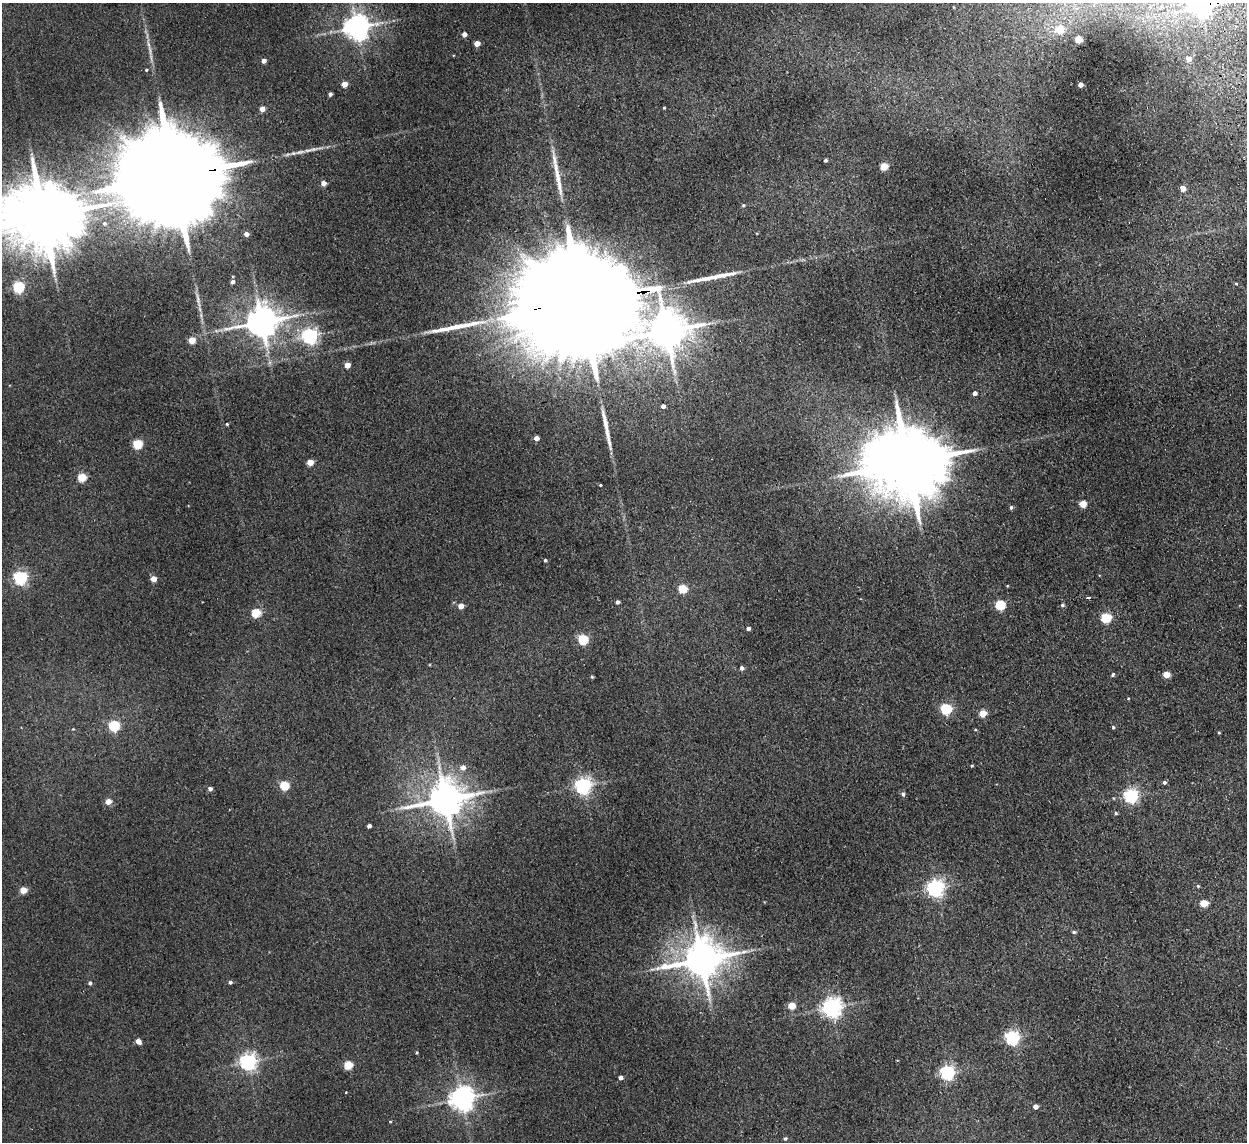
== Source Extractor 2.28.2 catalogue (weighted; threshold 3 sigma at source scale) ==
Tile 10 of 4 x 4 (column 2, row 3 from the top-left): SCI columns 1297-2541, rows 1294-2433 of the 5082 x 4980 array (HDU 1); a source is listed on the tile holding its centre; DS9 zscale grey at full resolution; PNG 1249 x 1144 px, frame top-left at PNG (2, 3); no overlay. Shown black and unused: <1% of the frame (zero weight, under 2 of 3 exposures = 3% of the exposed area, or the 3 px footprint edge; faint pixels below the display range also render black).
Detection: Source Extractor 2.28.2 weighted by HDU 2 'WHT'; one run over the whole footprint, this tile lists its part. Background 0.0678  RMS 0.0098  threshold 0.044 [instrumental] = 3 sigma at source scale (4.5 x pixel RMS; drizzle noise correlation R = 1.50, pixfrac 1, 0.05/0.05 arcsec/px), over >= 5 px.
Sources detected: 109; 1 cosmic-ray / hot-pixel residue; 8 long thin detections or spike segments (spike, bleed or trail) — not listed; the other 100 listed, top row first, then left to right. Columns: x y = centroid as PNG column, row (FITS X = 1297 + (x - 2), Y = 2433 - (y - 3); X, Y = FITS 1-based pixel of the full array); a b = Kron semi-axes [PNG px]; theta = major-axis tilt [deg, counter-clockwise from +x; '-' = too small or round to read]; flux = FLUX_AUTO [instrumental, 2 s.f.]
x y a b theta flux
1201 6 9 7 9 560
357 27 8 7 - 1100
1060 29 5 5 - 31
464 34 4 4 - 6.3
1078 39 5 4 - 26
477 43 4 4 - 11
1189 59 5 5 - 9.6
263 61 4 4 - 4.9
146 70 4 4 - 1.1
344 84 4 4 - 13
1080 85 4 4 - 7.4
330 94 4 4 - 2.3
664 108 3 3 - 0.82
262 109 4 4 - 8.9
825 160 3 3 - 1.8
884 166 5 5 - 28
556 167 18 7 -88 6.8
174 176 50 20 8 48000
323 183 4 4 - 7.4
1183 188 5 5 - 8.9
743 205 5 4 - 1.2
43 216 22 17 4 11000
104 223 7 7 - 3.7
246 234 4 4 - 6.1
232 282 4 4 - 3.2
1236 283 5 3 - 0.96
19 287 5 5 - 110
585 302 76 21 8 84000
261 322 10 9 - 2100
666 331 10 9 - 3100
310 336 6 6 - 330
192 340 4 4 - 20
347 365 4 4 - 12
975 393 4 4 - 4
663 406 4 4 - 3.9
227 424 4 4 - 1.1
536 438 4 4 - 7.4
138 444 5 5 - 58
310 462 5 4 - 16
908 462 23 17 4 14000
82 477 5 5 - 37
600 485 3 3 - 1.5
1083 504 5 4 - 23
1011 507 5 4 - 1.9
545 560 4 3 - 1.6
20 578 6 5 - 210
153 579 4 4 - 13
1007 586 3 3 - 0.73
683 589 5 5 - 43
617 602 4 4 - 2.9
1000 605 5 5 - 69
1062 605 5 5 - 1.9
461 606 4 4 - 9.5
256 613 5 5 - 46
1106 618 5 5 - 67
748 628 4 4 - 3.3
583 639 5 5 - 73
742 668 5 4 - 3.1
1113 675 6 4 55 1.5
1166 675 5 4 - 20
592 677 4 4 - 1
946 709 5 5 - 90
983 713 5 4 - 23
114 726 5 5 - 85
1113 727 5 4 - 1.3
73 729 4 3 - 0.73
1219 732 3 2 - 0.97
972 766 4 3 - 0.97
463 767 6 5 - 6.1
1164 782 5 5 - 2.2
284 785 5 5 - 48
583 786 6 6 - 370
210 789 4 4 - 3.4
903 794 5 5 - 2.5
1131 796 6 6 - 230
445 799 11 10 - 2800
108 801 5 4 - 11
1116 813 5 4 - 1.4
369 826 4 4 - 3.3
1198 886 4 4 - 1.2
935 888 6 6 - 420
23 890 5 4 - 19
1204 903 5 4 - 25
1074 932 5 4 - 1.6
701 959 13 11 16 3200
230 982 5 4 - 2.2
90 983 4 4 - 2.1
792 1006 5 4 - 20
832 1007 7 7 - 570
1012 1038 6 6 - 230
138 1041 5 4 - 10
416 1052 4 3 - 1.1
248 1062 6 6 - 380
348 1065 5 5 - 43
947 1072 6 6 - 240
621 1078 4 4 - 3.7
462 1099 8 7 - 970
1035 1106 4 4 - 6.4
390 1122 4 3 - 0.83
785 1139 5 4 - 1.7
Overlapping masked pixels (flux is a lower limit): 3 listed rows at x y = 1201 6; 174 176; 585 302
Isophote crosses this tile's border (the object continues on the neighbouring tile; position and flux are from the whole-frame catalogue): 2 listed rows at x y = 1201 6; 43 216